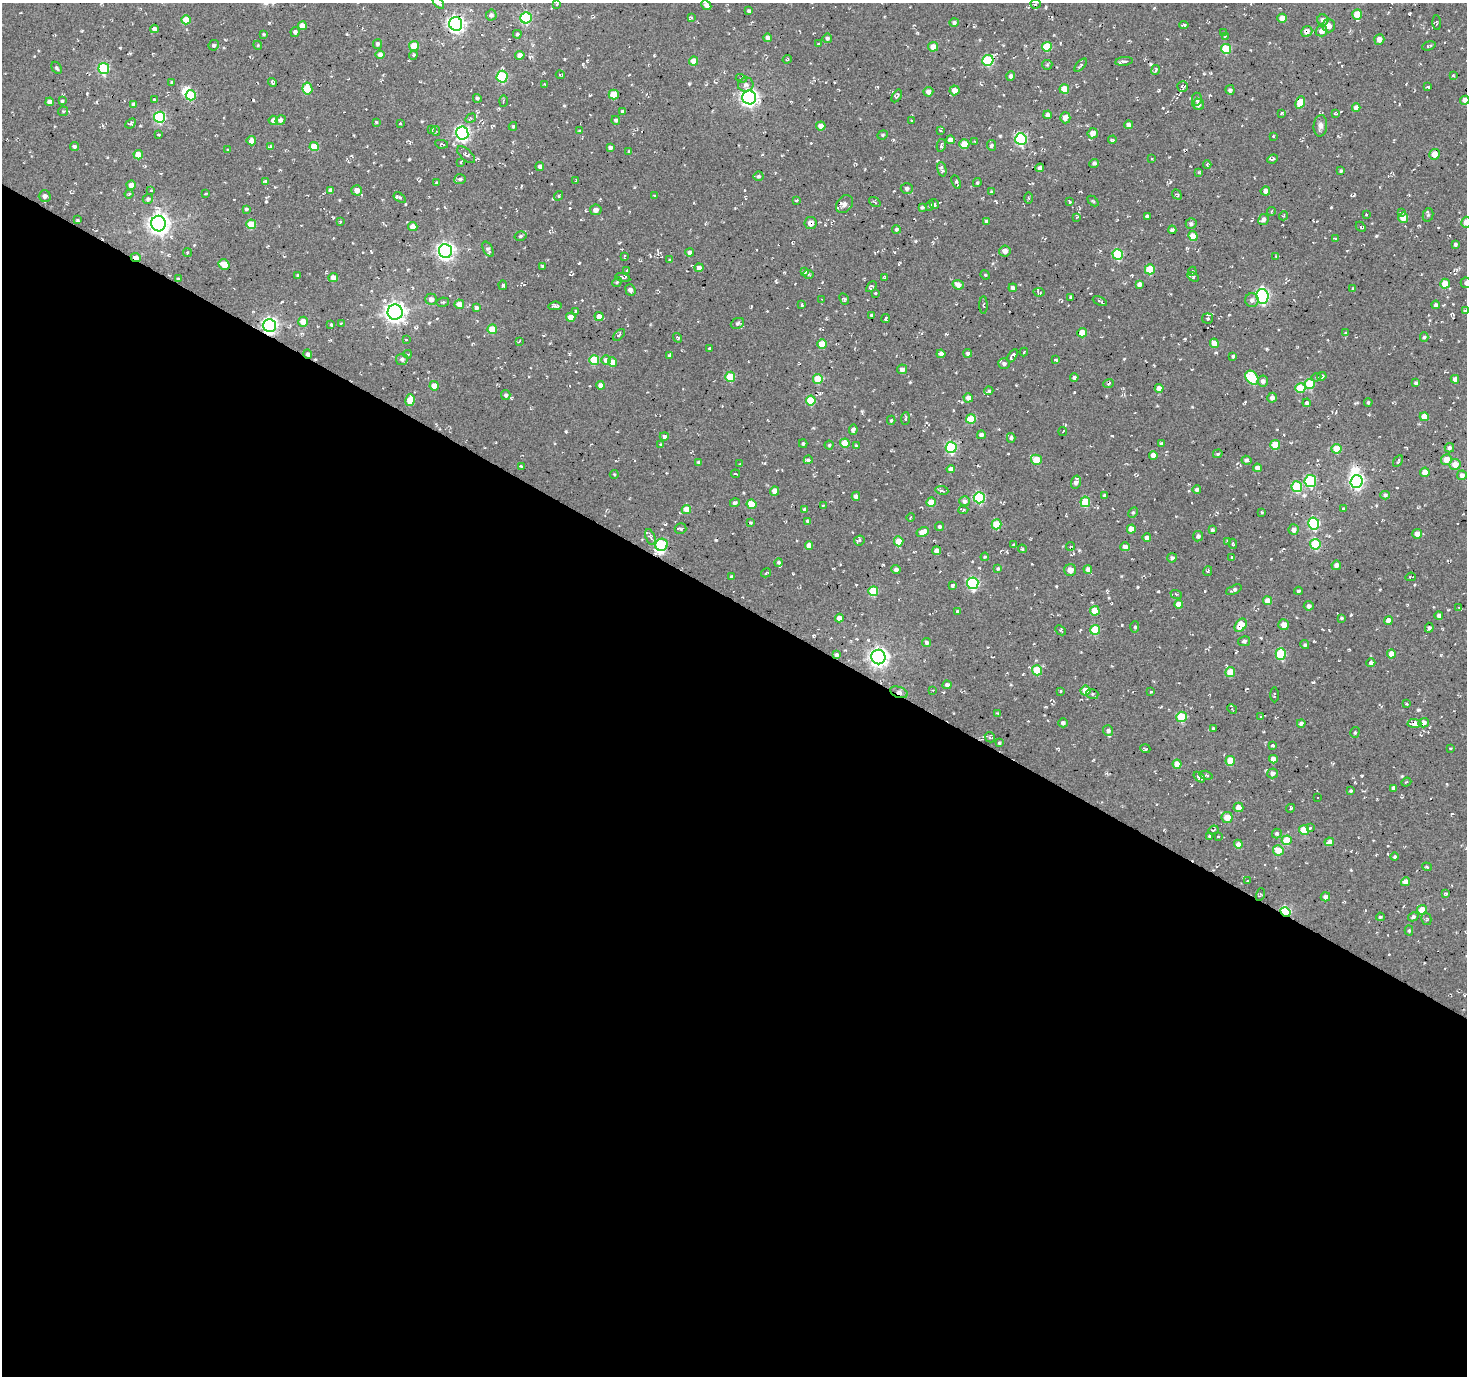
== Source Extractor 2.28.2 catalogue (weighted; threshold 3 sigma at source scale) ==
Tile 14 of 4 x 4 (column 2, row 4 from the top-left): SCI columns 1469-2933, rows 254-1627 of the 5863 x 5936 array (HDU 1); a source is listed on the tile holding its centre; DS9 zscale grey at full resolution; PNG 1469 x 1378 px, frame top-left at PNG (2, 3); each listed source drawn as its Kron ellipse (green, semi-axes under 4 px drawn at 4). Shown black and unused: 56% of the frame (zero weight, under 2 of 3 exposures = <1% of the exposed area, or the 3 px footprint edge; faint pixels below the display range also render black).
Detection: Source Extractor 2.28.2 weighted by HDU 2 'WHT'; one run over the whole footprint, this tile lists its part. Background -0.0241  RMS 0.0085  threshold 0.0381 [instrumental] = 3 sigma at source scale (4.5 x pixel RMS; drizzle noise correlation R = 1.50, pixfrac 1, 0.0396/0.0396 arcsec/px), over >= 5 px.
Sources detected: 692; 3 inside a brighter object's white glare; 27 cosmic-ray / hot-pixel residue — neither listed nor drawn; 6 inside a brighter listed object's ellipse — not listed separately; of the other 656, all 500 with FLUX_AUTO >= 0.869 (the completeness limit of this list) listed and drawn (156 fainter detections not listed), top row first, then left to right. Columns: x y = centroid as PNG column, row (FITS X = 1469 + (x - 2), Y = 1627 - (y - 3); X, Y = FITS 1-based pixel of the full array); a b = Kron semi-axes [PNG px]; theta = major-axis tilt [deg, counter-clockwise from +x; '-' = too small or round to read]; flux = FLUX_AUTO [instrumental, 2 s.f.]
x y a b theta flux
438 3 7 4 -50 3.6
557 4 3 2 - 0.95
1036 4 5 4 - 1.4
706 5 5 4 - 4.1
749 11 4 3 - 1.5
1357 14 5 5 - 18
491 15 5 5 - 2.4
526 18 5 5 - 67
691 18 4 3 - 1.5
1282 18 4 4 - 9.5
186 20 4 4 - 14
1323 20 5 5 - 3.7
1437 22 7 3 -86 0.94
954 23 5 4 - 2
456 24 7 6 - 290
1184 25 4 3 - 2
302 26 4 4 - 6.6
1329 26 6 6 - 6.3
154 29 4 4 - 4.3
1322 31 6 5 - 5.6
295 32 5 4 - 2.6
1307 32 6 5 - 4.2
1224 33 3 3 - 1.1
263 34 4 4 - 0.94
517 34 4 4 - 1.2
1225 36 4 3 - 1.2
768 38 4 4 - 3.5
827 38 5 4 - 1.8
1379 39 5 5 - 4.8
377 44 5 4 - 2.1
818 44 3 3 - 1.9
214 45 5 5 - 1.8
258 45 4 4 - 0.96
414 46 5 5 - 13
1429 46 7 3 16 1.1
933 47 5 5 - 6.4
1047 47 5 5 - 23
1226 49 5 5 - 31
380 55 4 4 - 4
413 55 4 4 - 0.91
520 55 5 4 - 3.8
787 59 5 3 - 0.98
988 60 5 5 - 54
694 61 4 4 - 9
1124 61 9 4 7 2.4
1047 65 5 5 - 1.1
1081 65 8 4 48 1.8
57 68 6 4 -61 1.4
104 68 5 5 - 63
1156 70 5 3 - 1.1
560 75 4 3 - 1.1
1453 75 3 3 - 1.2
1011 76 5 4 - 2.1
502 77 6 5 - 59
741 78 5 3 - 1
172 82 4 4 - 1.6
272 82 5 3 - 1.5
544 85 4 3 - 1.2
746 85 8 7 - 3
1183 87 5 5 - 2.3
1428 87 3 3 - 1.6
307 89 6 5 - 27
1064 89 5 5 - 13
954 90 5 5 - 6.1
1230 90 5 4 - 2
928 92 5 5 - 4.1
614 94 5 5 - 15
191 95 5 5 - 44
897 96 7 3 58 1.5
749 97 7 6 - 270
477 98 4 4 - 1.5
154 99 4 3 - 1.1
1197 99 6 5 - 2.3
1465 100 4 4 - 3.8
62 101 4 3 - 1.4
503 101 5 2 - 0.89
50 102 4 4 - 4.3
1300 102 6 4 67 18
1198 104 6 5 - 3.2
134 105 4 4 - 3.4
1356 108 4 4 - 6.3
63 111 5 5 - 1
623 111 4 3 - 2.3
1282 113 4 3 - 1.3
1336 114 4 3 - 1.3
1048 115 4 4 - 2.9
160 117 5 5 - 74
471 118 6 4 30 1.6
1065 118 5 5 - 7.4
273 120 4 4 - 4.6
280 120 5 4 - 3.5
616 120 4 4 - 1.7
911 121 3 3 - 1.3
376 122 4 3 - 1
131 123 6 4 42 1.9
400 123 3 2 - 0.91
1128 125 4 4 - 3.8
513 126 4 3 - 1.3
821 126 4 4 - 6.4
1320 126 11 6 85 3.6
432 130 3 3 - 1.1
435 131 5 3 - 1.2
580 131 4 3 - 1.1
940 131 4 3 - 1.3
462 133 6 6 - 200
1093 133 5 5 - 6.4
158 134 3 3 - 1.3
883 135 5 4 - 1.2
1273 136 3 2 - 0.89
1021 139 6 5 - 91
950 140 4 4 - 4.4
1112 140 4 3 - 1.3
251 141 5 4 - 8.1
975 141 4 3 - 0.98
442 144 6 3 -9 1.4
964 144 5 5 - 16
941 145 6 3 78 1.3
992 145 5 4 - 1.4
74 146 4 4 - 2.1
270 146 4 4 - 1.3
314 147 4 4 - 14
610 147 4 3 - 2.7
228 150 3 3 - 1.7
629 152 4 3 - 1.2
1435 154 5 5 - 11
138 155 4 4 - 10
466 155 11 5 -43 2.3
1152 158 3 2 - 1.1
1272 159 5 3 - 2
461 162 3 3 - 1
1094 163 4 4 - 1.8
1207 165 4 3 - 1.1
540 166 4 4 - 2.6
1040 168 4 4 - 2.8
942 169 7 4 -76 3.6
1341 171 3 3 - 1.2
1199 172 4 3 - 1
758 176 5 4 - 1.4
460 179 6 5 - 1.8
266 181 3 3 - 1.3
576 181 3 2 - 0.88
956 182 7 3 -63 2
437 183 4 3 - 2
977 183 4 3 - 1.1
131 185 4 4 - 6.2
907 188 6 5 - 2.3
151 190 3 3 - 1.5
330 190 4 4 - 2.8
357 190 5 5 - 5.9
1265 191 5 4 - 4.6
991 192 3 3 - 0.94
206 193 3 3 - 0.99
129 194 4 4 - 1.1
1177 194 5 3 - 1.1
45 196 6 5 - 3.9
558 196 5 4 - 1.1
655 196 3 2 - 1.2
400 198 7 4 -33 1.5
1029 198 5 4 - 0.9
148 199 5 5 - 2
797 200 3 2 - 1.1
1093 201 6 4 -44 0.95
875 202 6 4 -37 1.3
1069 202 3 3 - 1.6
844 204 10 7 48 5
934 204 5 4 - 1.5
930 206 5 4 - 1.8
922 207 3 3 - 1.4
246 209 4 3 - 1.5
596 210 6 5 - 3.4
1271 211 4 3 - 1.1
1401 213 4 3 - 1.6
1366 214 3 3 - 2.4
1428 215 7 5 77 1.5
1147 216 4 3 - 2
1284 216 5 4 - 1.1
1077 217 4 3 - 0.9
1403 218 5 5 - 10
77 220 3 3 - 1.7
1263 220 6 5 - 3.3
987 221 4 4 - 2.6
340 222 3 3 - 0.94
1466 222 5 4 - 5.2
811 223 6 6 - 6.3
1191 223 5 5 - 1.8
158 224 8 7 - 500
251 224 5 5 - 21
413 226 4 4 - 7
1361 227 6 4 -47 1.4
896 229 4 4 - 1.2
1172 230 4 3 - 2.4
520 236 6 4 16 1.5
1193 236 5 4 - 12
1335 239 3 3 - 1.2
1455 244 3 3 - 1.4
488 249 8 4 -59 2
445 251 7 6 - 300
1005 251 5 5 - 4.4
690 252 4 4 - 3.6
187 253 4 3 - 1.7
1118 254 5 5 - 48
624 256 3 2 - 0.91
1276 256 4 3 - 0.88
136 257 5 3 - 7.3
670 260 3 3 - 1.1
224 265 6 5 - 12
543 266 3 3 - 1.3
699 268 4 4 - 4.2
1150 269 5 5 - 27
627 271 4 3 - 1.2
1192 271 4 4 - 0.93
804 272 4 3 - 2.4
808 274 5 4 - 1.6
298 275 4 3 - 1.2
985 275 5 4 - 0.9
884 277 4 3 - 0.97
1193 277 6 4 -31 1.4
333 278 5 4 - 5.6
623 278 7 3 -14 1.4
179 279 4 3 - 1.2
617 282 5 4 - 1.2
1466 283 6 5 - 3.2
1139 284 4 4 - 3.3
1445 284 5 5 - 13
503 285 5 3 - 2.2
958 285 5 4 - 4.6
871 287 6 4 46 1.6
1013 288 4 4 - 2.2
1353 289 4 4 - 1.8
630 290 6 5 - 2.9
1039 292 5 3 - 0.99
875 293 3 3 - 1.4
1262 296 7 6 - 160
1071 297 3 3 - 1.7
431 299 6 5 - 3.5
822 299 3 2 - 1
844 299 6 4 -62 1.5
1252 300 7 6 - 3.1
1100 301 7 3 -26 1.6
443 302 6 4 11 1.2
459 304 5 4 - 7.8
802 305 3 3 - 1.7
983 305 9 3 -90 1.1
1436 305 4 4 - 2.4
555 306 7 3 5 1.9
476 308 4 4 - 2.4
1465 310 4 3 - 1.9
395 312 7 7 - 480
576 312 4 4 - 1.3
872 315 4 3 - 2
571 317 4 4 - 7.5
599 317 4 4 - 5.4
1208 318 5 5 - 1.5
886 319 4 3 - 2.4
303 322 5 5 - 10
341 323 3 3 - 1.2
737 323 7 5 23 1.8
331 324 3 3 - 1.3
270 325 6 6 - 240
492 329 5 5 - 16
1082 333 5 4 - 11
1345 333 4 3 - 1.4
619 335 7 3 45 1.1
1424 337 5 4 - 1.6
678 338 5 3 - 0.94
407 339 3 3 - 1.3
519 341 4 3 - 0.9
1214 343 5 4 - 8.9
822 344 4 4 - 14
709 349 3 3 - 3.5
1024 352 4 3 - 0.96
968 353 4 4 - 2.1
308 354 4 4 - 1.9
408 354 4 3 - 0.93
941 354 4 4 - 4.6
669 356 3 3 - 1.6
1013 356 7 4 58 3.1
1233 356 4 3 - 1.4
402 359 6 5 - 2.2
594 360 5 5 - 26
606 360 5 5 - 3.8
1056 360 4 4 - 1
613 362 4 4 - 7.4
1004 364 6 5 - 2.4
902 369 5 4 - 3.5
1322 376 5 4 - 1.5
730 377 5 5 - 25
1074 377 4 4 - 1.8
1316 377 5 4 - 1.2
1252 378 8 5 -53 44
818 379 5 4 - 20
1455 379 4 4 - 3.4
1263 381 5 5 - 3.2
1416 383 4 4 - 1.9
1109 384 5 4 - 1.4
1310 384 5 5 - 29
601 385 4 4 - 5.3
434 386 4 4 - 9
1159 388 4 4 - 5.8
1300 388 5 5 - 21
989 391 4 4 - 1.3
506 395 5 4 - 2.1
968 398 5 4 - 4.6
1272 398 5 5 - 2.4
410 400 6 4 77 16
811 401 5 5 - 26
1368 402 4 3 - 1.1
1307 403 4 4 - 2.3
1424 417 4 4 - 11
905 418 6 3 86 1.5
971 419 5 4 - 18
891 420 4 4 - 1.1
853 430 5 4 - 2.7
1063 431 4 2 - 0.91
981 435 4 4 - 3.3
664 436 4 4 - 2.4
1011 438 5 4 - 1.6
845 443 5 4 - 15
1161 443 4 3 - 0.88
661 444 3 3 - 1.2
803 444 4 3 - 1.3
829 445 4 4 - 1.1
1275 445 5 5 - 17
856 446 4 4 - 1
951 447 6 5 - 76
1449 448 5 5 - 2.2
1336 449 5 5 - 19
1218 454 5 4 - 1.1
1153 455 4 4 - 5.4
1446 459 5 5 - 9.9
808 460 4 3 - 2.2
1036 460 5 5 - 20
1246 460 5 4 - 2.6
1398 461 6 2 59 0.91
699 462 4 4 - 1.7
740 464 3 3 - 0.99
1455 464 5 5 - 9.2
521 466 3 3 - 0.94
1257 468 4 4 - 4.7
951 469 4 4 - 4.4
1425 472 4 4 - 9.2
614 474 4 4 - 0.87
735 474 4 2 - 1
1462 475 5 4 - 3.2
1310 481 6 5 - 58
1356 481 6 6 - 190
1076 482 6 5 - 3.9
1297 487 5 5 - 39
1197 489 4 4 - 1.9
942 490 6 4 -8 1.7
774 491 4 4 - 7.1
1104 495 4 3 - 1.7
1385 495 5 4 - 1.7
856 496 4 4 - 3.9
979 498 5 5 - 68
964 501 5 5 - 2.5
931 502 4 4 - 12
1085 502 5 5 - 28
735 503 5 4 - 2
751 504 5 4 - 12
823 505 3 3 - 1.1
805 509 4 4 - 2.3
1344 509 4 3 - 1.6
686 510 4 4 - 11
963 510 5 3 - 1.2
1133 512 6 4 62 1.3
1261 513 3 3 - 1.2
911 517 4 3 - 0.97
808 521 4 3 - 1.7
750 523 3 3 - 1.1
1314 523 6 5 - 80
996 524 5 5 - 21
939 526 4 4 - 1.9
680 529 6 5 - 1.9
1131 529 4 4 - 7.9
1212 530 3 3 - 1.5
1294 530 5 5 - 4
923 532 6 4 31 9.2
1417 534 5 5 - 5.5
1198 536 5 5 - 2.3
650 537 8 4 -67 2.3
1147 538 4 4 - 4.4
859 540 5 5 - 2
899 541 5 5 - 15
1228 541 4 3 - 1.6
1233 544 5 3 - 0.98
1315 544 5 5 - 42
661 545 6 6 - 52
1014 545 3 3 - 0.89
809 546 4 4 - 5.7
1071 546 4 3 - 1.2
1125 547 4 4 - 4.5
1022 549 4 3 - 1.1
937 551 4 4 - 5.3
985 557 4 3 - 0.91
1232 557 3 3 - 0.93
1172 558 5 4 - 2.1
779 562 4 4 - 1.4
1336 565 5 4 - 4
998 569 4 4 - 1.4
1088 569 4 4 - 3.3
896 570 4 4 - 2.4
1070 570 6 6 - 6.1
1208 571 5 3 - 1.5
766 573 5 3 - 1.2
732 577 4 4 - 1.5
1411 577 5 2 - 1.1
973 583 6 5 - 92
953 585 4 3 - 3
1234 590 8 4 24 2.4
873 591 5 5 - 27
1298 591 4 3 - 1.3
1176 594 6 3 -19 0.88
1267 601 4 4 - 7.5
1179 604 4 4 - 7.7
1309 606 5 4 - 2.3
1459 607 4 4 - 0.94
957 611 4 3 - 1.6
1095 611 5 5 - 15
1439 616 4 4 - 2.9
839 618 4 4 - 6.4
1342 618 4 3 - 1.1
1388 620 4 4 - 6.1
1241 625 7 5 55 18
1284 625 5 5 - 6.7
1135 627 5 3 - 1.4
1429 628 5 4 - 1.8
1061 630 6 3 -44 1.2
1095 630 5 5 - 27
1244 641 6 5 - 2.2
926 642 4 4 - 1.9
1305 645 4 4 - 1.5
1281 654 6 5 - 45
1391 654 4 4 - 8.1
836 655 4 4 - 2.7
878 657 7 7 - 400
1371 663 4 4 - 2.6
1037 670 5 5 - 26
1230 672 5 5 - 15
947 685 4 4 - 2.5
933 690 3 3 - 0.95
1061 691 3 3 - 1.1
1085 691 5 5 - 10
899 692 9 5 -20 2.5
1151 692 3 2 - 1.5
1092 694 6 5 - 1.4
1274 695 7 2 -90 0.96
1406 704 3 2 - 0.91
1232 709 5 4 - 0.87
997 713 3 3 - 1.1
1261 716 4 4 - 1.1
1181 717 5 5 - 31
1063 723 5 4 - 1.9
1301 723 4 3 - 2.4
1414 723 7 4 -4 6.7
1424 723 5 4 - 4.2
1213 728 4 3 - 1
1108 731 5 5 - 2.3
1355 732 5 4 - 1.3
990 737 5 4 - 1.5
999 743 3 3 - 0.97
1272 745 3 3 - 1.6
1450 748 3 3 - 0.99
1145 749 5 3 - 1.4
1273 759 4 4 - 6.5
1230 761 5 5 - 16
1177 764 4 4 - 10
1272 773 5 5 - 3.3
1206 775 6 4 -16 1.3
1199 777 6 4 -39 2.1
1406 782 5 4 - 1.2
1394 788 4 4 - 3.1
1351 791 4 4 - 1.1
1318 798 3 3 - 2.3
1238 807 5 5 - 6.9
1291 808 4 3 - 1
1227 817 5 5 - 11
1310 828 4 3 - 1.1
1213 830 5 3 - 1.3
1304 830 5 5 - 18
1277 834 5 4 - 1.6
1210 836 4 4 - 1.9
1218 836 3 2 - 0.96
1287 840 5 5 - 21
1329 842 5 4 - 6.4
1238 844 4 4 - 4.6
1278 850 5 5 - 14
1395 857 4 4 - 1.1
1427 867 5 3 - 1.3
1248 881 3 3 - 1
1406 882 4 4 - 5.4
1446 893 3 3 - 1.5
1260 894 6 3 70 0.94
1325 897 5 4 - 3.1
1422 910 5 5 - 17
1285 912 5 4 - 73
1380 917 4 3 - 1.1
1413 917 5 4 - 2
1426 919 6 5 - 1.4
1409 931 5 4 - 1.3
Overlapping masked pixels (flux is a lower limit): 15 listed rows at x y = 456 24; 1307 32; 1300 102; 844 204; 811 223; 136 257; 270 325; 308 354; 853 430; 1314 523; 661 545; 836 655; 899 692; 1414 723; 1285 912
Isophote crosses this tile's border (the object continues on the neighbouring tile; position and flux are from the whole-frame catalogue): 5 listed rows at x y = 438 3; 1465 100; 1466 222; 1466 283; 1465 310